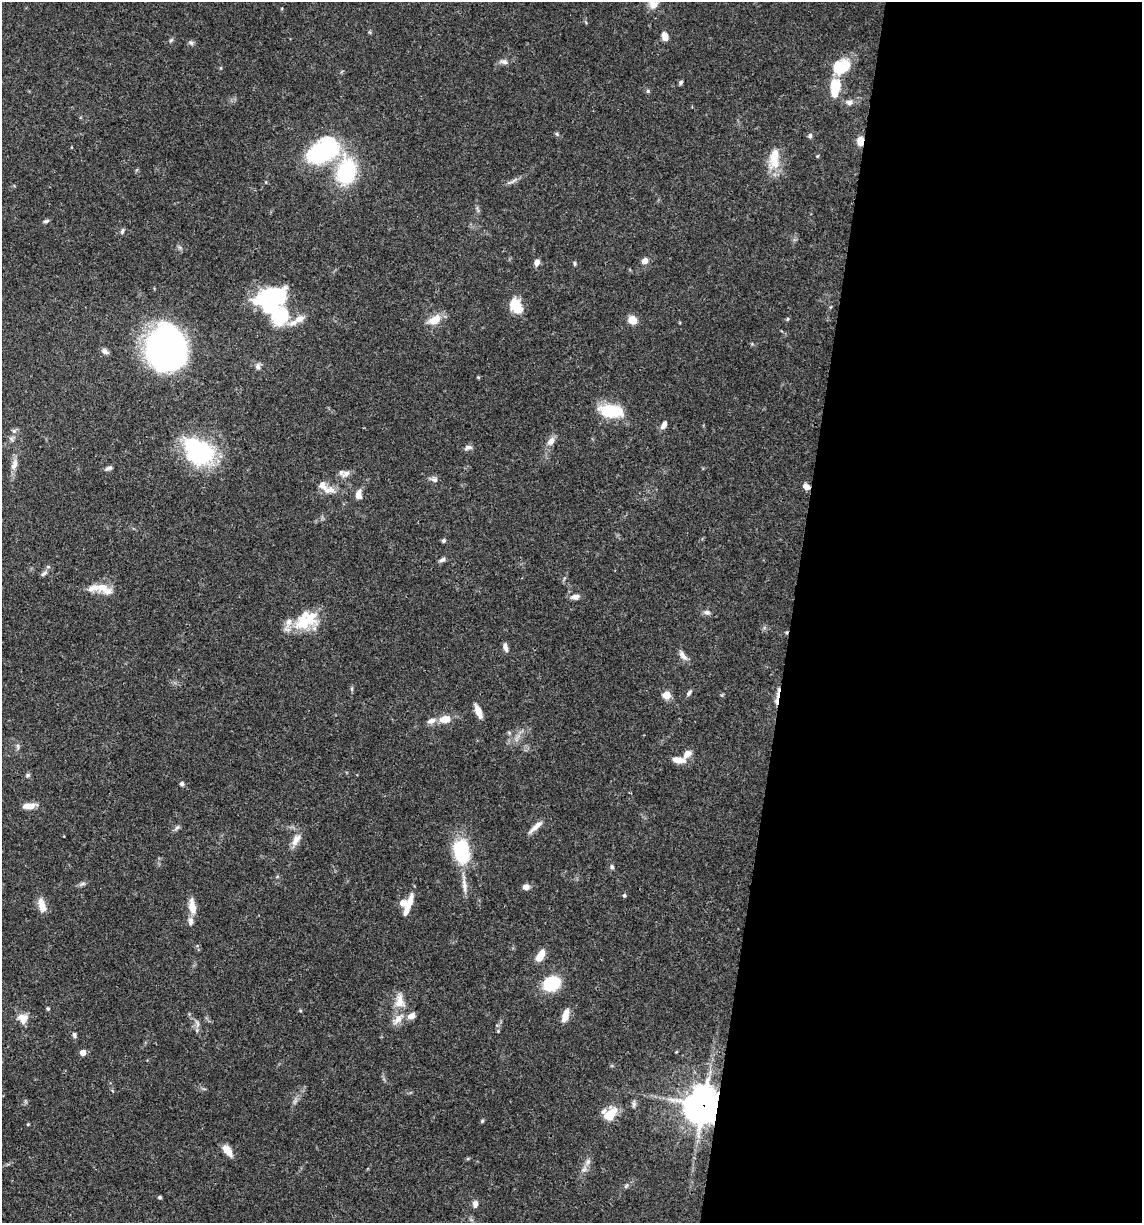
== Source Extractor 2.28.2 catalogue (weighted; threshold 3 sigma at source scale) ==
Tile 12 of 4 x 4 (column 4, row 3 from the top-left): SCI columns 3656-4795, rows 1225-2445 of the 4913 x 4894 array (HDU 1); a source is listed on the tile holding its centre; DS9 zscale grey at full resolution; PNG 1144 x 1225 px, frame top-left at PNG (2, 2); no overlay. Shown black and unused: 31% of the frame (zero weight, under 3 of 4 exposures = <1% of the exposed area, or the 3 px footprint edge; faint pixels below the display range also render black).
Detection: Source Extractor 2.28.2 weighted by HDU 2 'WHT'; one run over the whole footprint, this tile lists its part. Background 0.048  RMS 0.0028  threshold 0.0127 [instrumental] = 3 sigma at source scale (4.5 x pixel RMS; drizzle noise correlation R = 1.50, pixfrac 1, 0.05/0.05 arcsec/px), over >= 5 px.
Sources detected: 114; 3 inside a brighter object's white glare — not listed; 9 inside a brighter listed object's ellipse — not listed separately; the other 102 listed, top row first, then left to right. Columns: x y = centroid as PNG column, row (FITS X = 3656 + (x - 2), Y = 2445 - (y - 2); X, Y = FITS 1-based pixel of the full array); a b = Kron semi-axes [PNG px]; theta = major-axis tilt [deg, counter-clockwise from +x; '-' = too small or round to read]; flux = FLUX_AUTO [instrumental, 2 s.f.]
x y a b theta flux
653 3 22 14 -89 4.5
665 36 9 6 -69 2
171 40 7 4 44 0.46
191 43 8 5 -40 0.65
504 62 11 6 -21 1
842 66 15 11 25 13
680 82 6 5 - 0.47
835 88 20 10 83 7.9
648 91 5 5 - 0.44
849 102 9 7 9 1.4
557 134 6 5 - 0.41
810 136 7 5 85 0.66
860 141 7 5 88 3.7
322 151 25 16 30 44
817 156 4 4 - 0.28
774 161 24 16 -88 5.7
346 171 20 14 79 28
512 181 19 3 31 1
46 221 7 4 16 0.57
122 231 8 5 70 0.59
645 261 7 6 - 1.6
537 262 8 6 66 1.3
574 264 7 3 -81 0.38
276 295 27 15 8 24
516 306 18 13 -57 5.8
284 311 16 9 -42 4.2
299 319 13 9 25 2.4
787 319 6 3 71 0.31
434 320 14 10 28 4.4
632 320 8 8 - 3.4
166 347 36 31 -88 100
105 351 9 6 -32 1.1
258 366 8 7 - 0.96
610 411 30 15 -6 9.9
664 425 11 6 64 1.3
14 431 8 6 -14 0.73
11 439 8 5 -45 0.61
551 441 12 8 58 1.8
468 447 12 6 17 0.93
198 451 36 27 -35 29
14 464 16 8 73 2
108 468 9 5 26 0.79
346 474 14 8 30 1.6
434 479 11 7 -16 1
806 487 8 6 -27 1.6
329 490 19 9 0 2.7
359 495 11 7 -90 2
443 540 5 4 - 0.59
442 560 8 6 26 0.77
44 573 10 5 34 0.82
99 587 30 9 6 4.5
575 597 10 6 7 1.5
707 612 9 6 -11 0.9
304 623 27 25 28 9.7
505 647 10 5 -76 1.1
683 656 15 7 -51 1.5
352 689 6 4 90 0.41
689 693 8 5 55 0.66
778 694 20 4 83 2.1
666 695 5 5 - 8.7
478 712 14 6 -68 2.9
445 719 12 8 11 3.4
431 721 13 7 19 1.5
18 746 8 5 -82 0.65
687 754 12 8 49 1.9
679 760 16 7 -9 2.8
27 775 7 5 28 0.49
182 784 5 5 - 0.65
29 806 14 6 2 2.9
177 827 8 5 53 0.66
535 827 23 6 42 2
296 840 19 9 61 2.5
461 851 27 17 -79 16
612 867 6 5 - 0.62
82 884 10 5 21 0.7
464 885 26 6 -84 2.4
526 887 8 7 - 1.3
624 895 4 4 - 0.51
42 905 18 8 -72 3
408 906 31 6 70 3.8
192 907 18 8 -79 3.3
540 955 13 7 60 3.5
552 983 12 9 16 21
400 1001 19 12 -88 4.1
48 1008 5 4 - 0.38
565 1015 15 7 72 3.1
411 1016 11 8 24 1.7
22 1018 14 12 -48 2.6
197 1024 13 5 -74 1
498 1031 4 4 - 0.28
74 1035 8 5 -73 0.66
83 1053 5 5 - 2.6
634 1104 8 5 84 0.67
703 1105 12 11 - 580
610 1114 11 9 33 8.5
482 1121 6 4 45 0.37
28 1124 4 3 - 0.24
228 1151 16 8 -52 2.7
588 1162 10 6 69 1.2
626 1186 7 4 45 0.49
160 1197 5 4 - 0.41
475 1204 8 6 85 1.4
Overlapping masked pixels (flux is a lower limit): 4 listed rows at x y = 860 141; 806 487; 778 694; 703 1105
Isophote crosses this tile's border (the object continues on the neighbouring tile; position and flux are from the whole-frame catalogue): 1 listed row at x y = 653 3